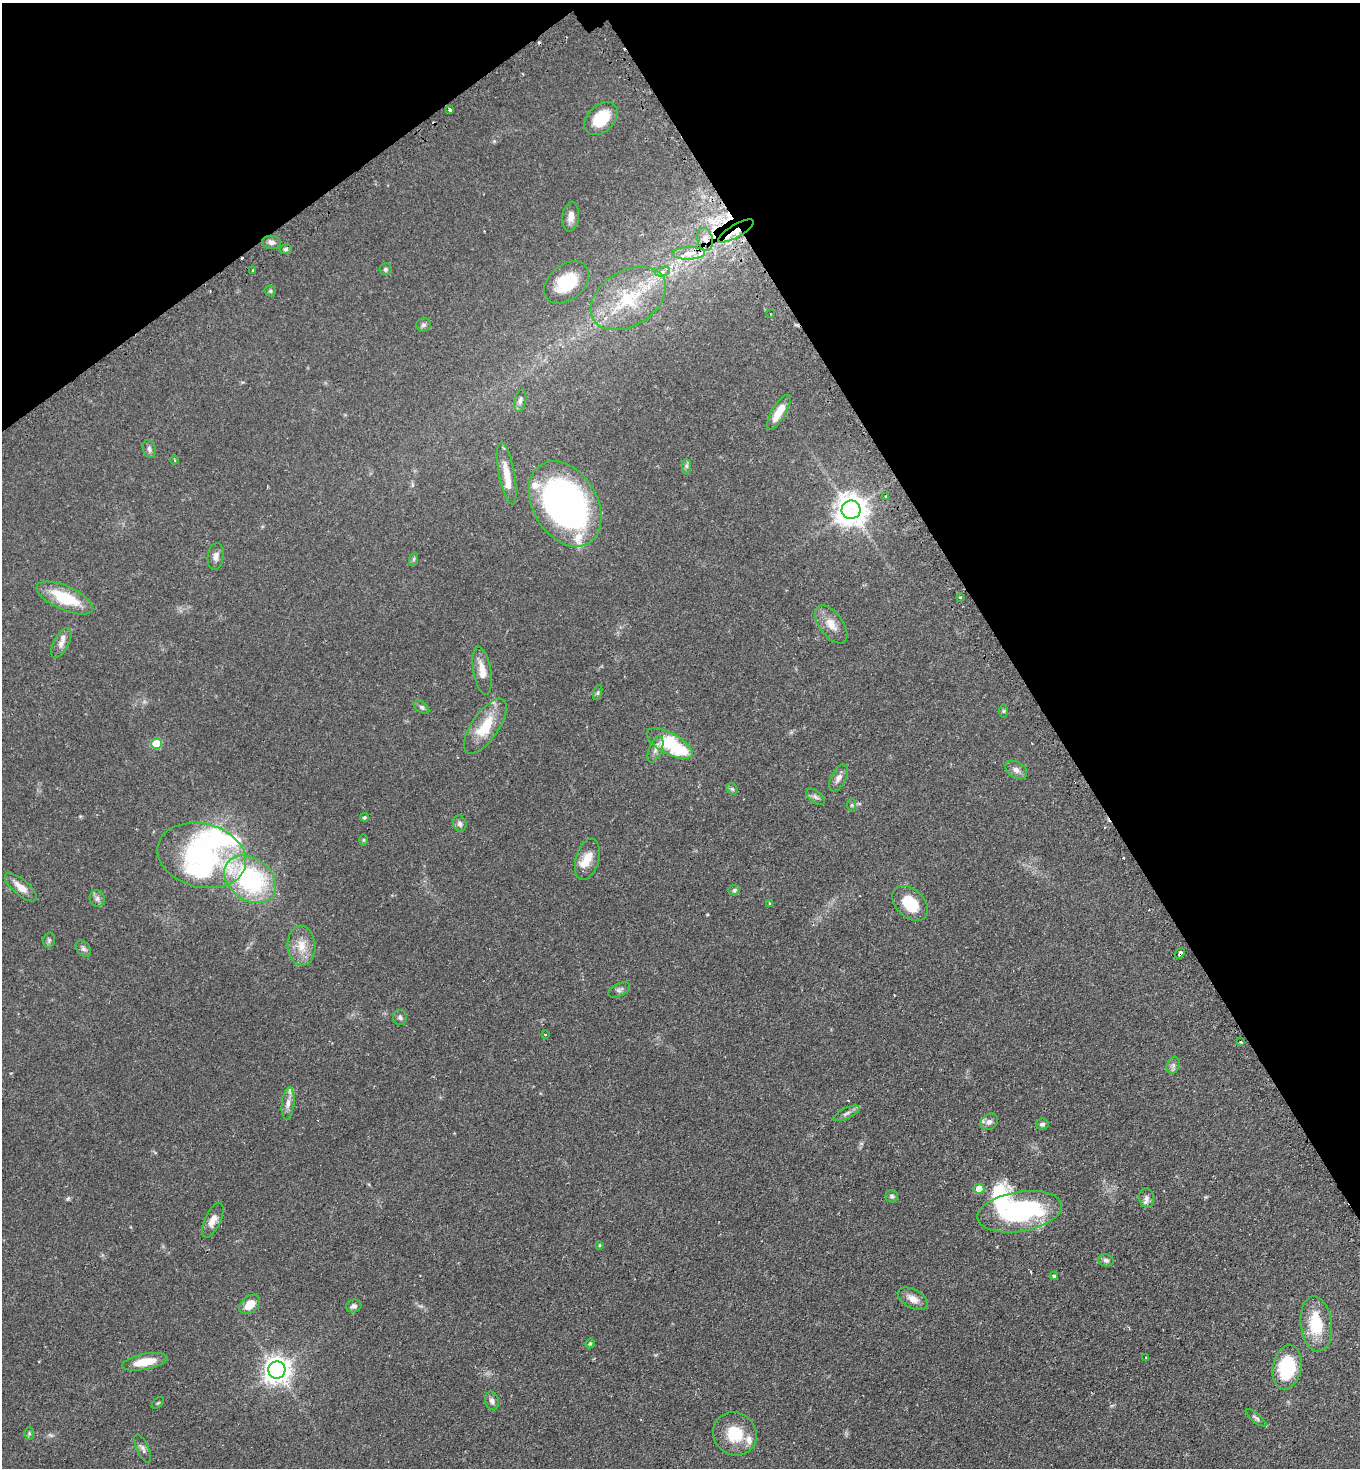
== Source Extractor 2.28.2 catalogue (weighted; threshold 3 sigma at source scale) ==
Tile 3 of 4 x 4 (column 3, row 1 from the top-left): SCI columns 2906-4263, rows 4445-5910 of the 5949 x 5957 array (HDU 1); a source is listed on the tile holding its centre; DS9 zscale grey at full resolution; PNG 1362 x 1470 px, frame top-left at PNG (2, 3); each listed source drawn as its Kron ellipse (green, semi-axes under 4 px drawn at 4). Shown black and unused: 30% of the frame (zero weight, under 2 of 3 exposures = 4% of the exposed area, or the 3 px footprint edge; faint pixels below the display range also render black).
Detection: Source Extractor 2.28.2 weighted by HDU 2 'WHT'; one run over the whole footprint, this tile lists its part. Background 0.0978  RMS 0.0055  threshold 0.0249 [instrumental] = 3 sigma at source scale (4.5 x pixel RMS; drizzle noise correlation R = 1.50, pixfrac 1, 0.05/0.05 arcsec/px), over >= 5 px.
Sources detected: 107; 3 inside a brighter object's white glare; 4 cosmic-ray / hot-pixel residue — neither listed nor drawn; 9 inside a brighter listed object's ellipse — not listed separately; the other 91 listed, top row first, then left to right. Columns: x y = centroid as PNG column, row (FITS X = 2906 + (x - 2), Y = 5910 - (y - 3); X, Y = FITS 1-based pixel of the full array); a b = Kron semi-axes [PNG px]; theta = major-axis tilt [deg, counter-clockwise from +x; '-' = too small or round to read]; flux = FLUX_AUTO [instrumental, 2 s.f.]
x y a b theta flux
450 109 4 3 - 3.3
601 119 19 13 44 16
571 216 15 8 83 3.4
736 231 20 6 30 6.6
705 239 11 7 -78 3.5
271 242 9 6 -6 2.1
285 249 6 4 16 1.1
689 253 16 6 2 4.9
385 269 6 6 - 1
253 270 4 3 - 0.52
663 272 8 4 18 1.4
567 282 25 17 40 18
270 291 6 5 - 0.81
628 298 41 27 32 35
770 314 3 2 - 0.37
423 325 7 6 - 1.3
520 401 11 5 77 1.9
779 412 20 7 59 8
149 449 9 6 -74 1.6
174 460 4 3 - 0.47
686 466 7 4 -90 1.2
507 473 31 8 -79 8.1
885 497 3 3 - 0.83
565 504 46 32 -59 210
851 510 9 9 - 800
216 556 13 8 81 2.8
414 559 7 4 71 0.84
960 597 3 2 - 0.6
65 598 30 12 -23 22
831 624 22 11 -53 6.7
61 643 16 7 62 3.5
482 671 24 9 -80 6.2
598 693 8 3 71 0.71
422 707 9 5 -37 1.1
1003 711 6 4 89 0.77
485 726 32 13 55 17
156 744 5 5 - 20
670 744 25 10 -29 36
655 749 14 6 68 2.6
1016 770 12 7 -30 2.7
838 778 14 7 62 2.9
732 789 6 5 - 0.9
816 797 11 5 -38 1.6
852 805 6 4 89 0.69
364 817 4 4 - 0.83
460 824 8 6 -71 2
363 840 6 4 90 0.61
202 855 45 32 -14 68
587 859 21 11 74 7.3
250 879 28 21 -37 67
21 887 20 8 -40 5.5
734 890 6 5 - 0.93
97 899 8 7 - 1.8
769 903 3 3 - 0.93
910 903 21 14 -43 16
49 940 7 5 78 1.1
301 946 20 14 -86 8.7
83 949 9 6 -50 1.5
1180 953 5 3 - 3.5
619 990 12 6 27 1.6
400 1017 7 7 - 1.4
545 1034 3 3 - 0.52
1241 1042 3 3 - 0.69
1173 1065 8 6 71 1.6
288 1103 16 6 84 3.1
847 1113 14 5 25 2
989 1122 9 7 37 2.5
1042 1124 6 5 - 1.4
979 1189 5 5 - 8
892 1196 6 6 - 1.2
1147 1198 9 7 -80 1.9
1019 1212 42 20 9 72
213 1220 18 8 65 4.5
599 1245 4 3 - 0.49
1106 1260 8 6 -17 1.5
1054 1276 4 4 - 0.99
913 1299 16 9 -29 4.9
250 1304 11 8 42 6.7
354 1306 8 6 15 2
1316 1324 28 15 -84 19
590 1343 5 4 - 0.73
1146 1357 3 2 - 0.53
145 1362 23 8 11 11
1287 1367 22 14 78 30
277 1370 9 8 - 540
492 1401 9 7 -74 2.1
158 1403 7 3 44 0.51
1256 1418 13 4 -39 1.3
29 1433 6 5 - 0.83
735 1434 22 21 - 17
143 1449 15 6 -65 2
Overlapping masked pixels (flux is a lower limit): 3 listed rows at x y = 736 231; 705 239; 1180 953